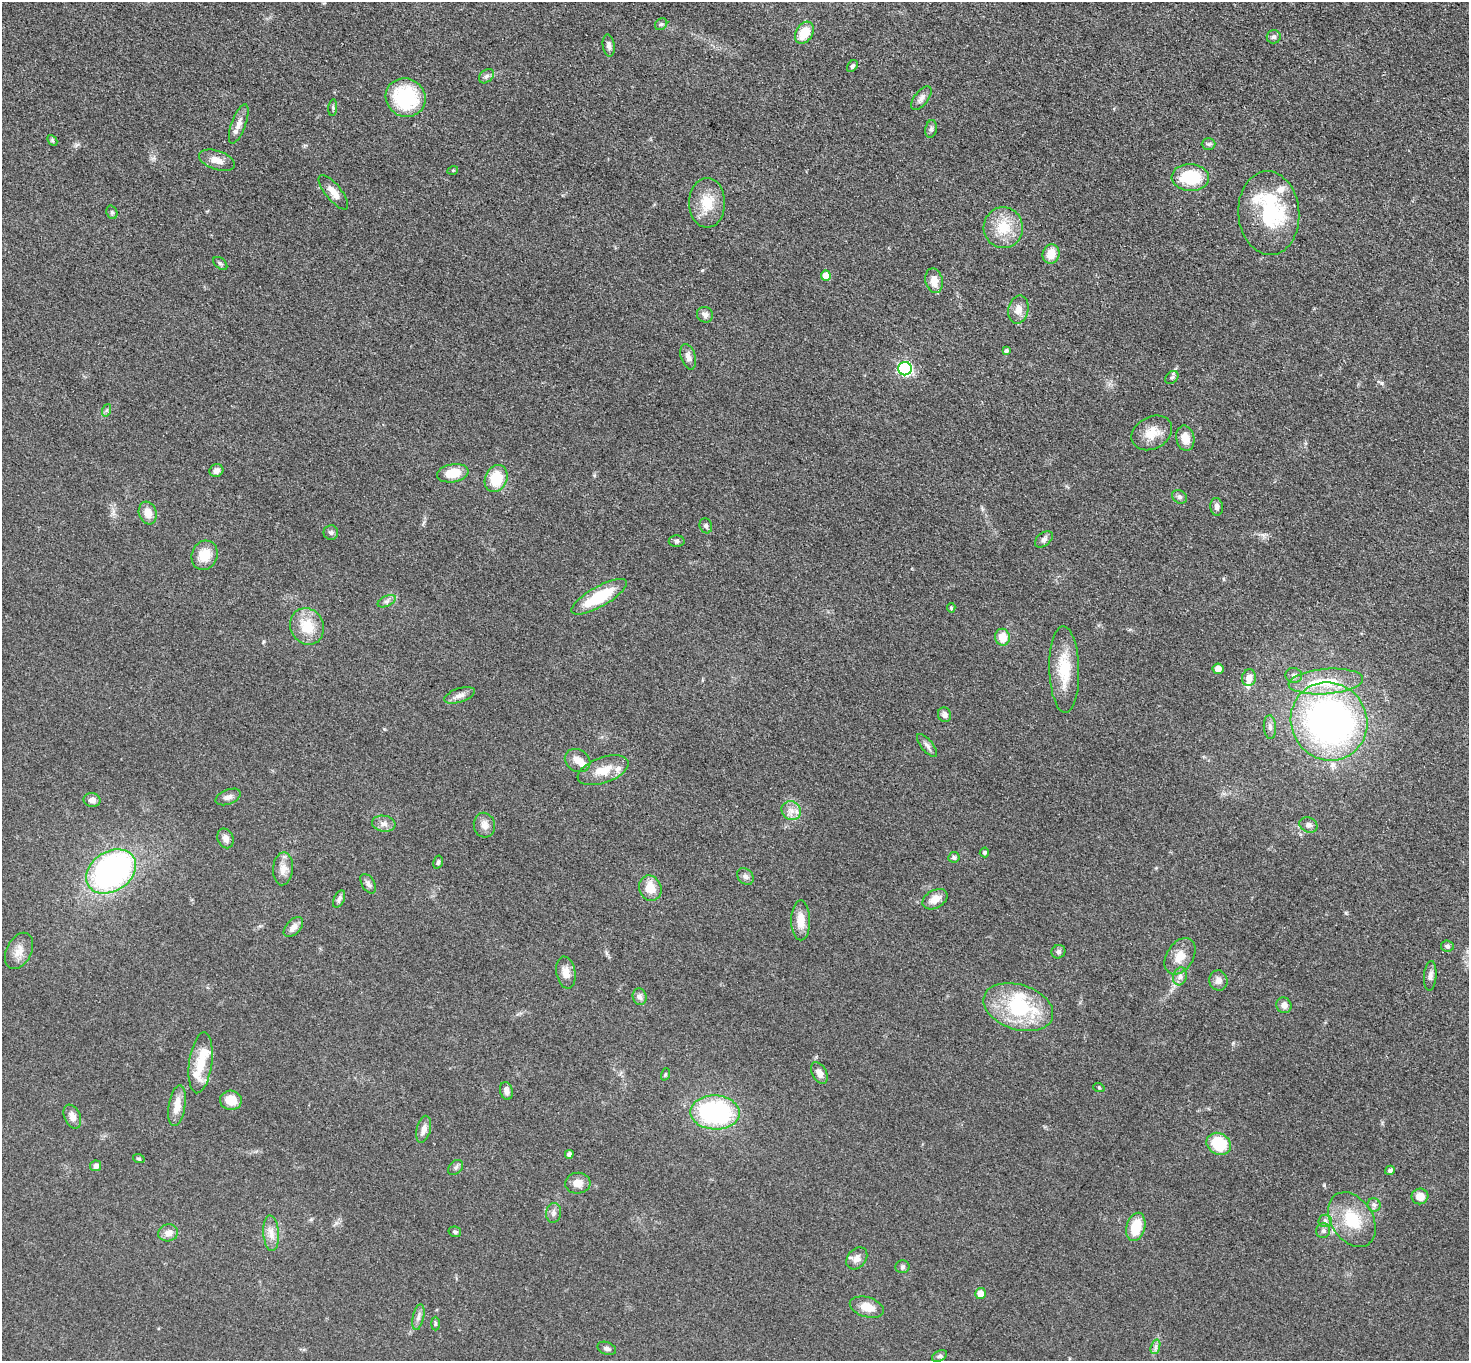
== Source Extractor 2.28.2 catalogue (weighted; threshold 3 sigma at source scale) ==
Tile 10 of 4 x 4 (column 2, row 3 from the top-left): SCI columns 1481-2947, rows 1519-2877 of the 5891 x 5895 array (HDU 1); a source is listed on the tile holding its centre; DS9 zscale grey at full resolution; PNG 1471 x 1363 px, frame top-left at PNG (2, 2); each listed source drawn as its Kron ellipse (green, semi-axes under 4 px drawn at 4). Nothing masked; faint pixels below the display range render black.
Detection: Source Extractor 2.28.2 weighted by HDU 2 'WHT'; one run over the whole footprint, this tile lists its part. Background 0.0481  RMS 0.0052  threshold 0.0233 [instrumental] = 3 sigma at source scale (4.5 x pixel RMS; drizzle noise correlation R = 1.50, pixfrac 1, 0.05/0.05 arcsec/px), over >= 5 px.
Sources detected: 140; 2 inside a brighter object's white glare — neither listed nor drawn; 10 inside a brighter listed object's ellipse — not listed separately; the other 128 listed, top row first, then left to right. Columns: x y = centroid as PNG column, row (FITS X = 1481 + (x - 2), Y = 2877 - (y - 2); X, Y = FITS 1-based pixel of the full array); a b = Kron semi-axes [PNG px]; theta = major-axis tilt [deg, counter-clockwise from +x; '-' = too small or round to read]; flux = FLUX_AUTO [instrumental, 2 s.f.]
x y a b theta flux
661 24 7 5 41 0.96
804 33 12 8 59 9.2
1274 37 7 6 - 1.4
609 45 11 6 -82 2
852 66 6 4 51 1
486 76 8 6 40 1.5
406 98 20 19 - 37
921 98 14 7 53 2.8
333 108 8 3 85 0.8
239 124 21 7 70 4.1
931 129 9 5 80 1.4
52 140 6 4 -48 0.75
1208 144 7 5 1 1.1
217 160 18 9 -19 4.6
453 170 5 3 - 0.44
1190 177 19 13 -4 25
333 192 21 8 -51 5.1
707 203 25 18 90 13
112 212 7 5 -69 0.95
1269 213 42 30 -86 37
1003 228 20 19 - 15
1051 254 10 8 75 7
220 263 8 5 -40 1
826 275 5 5 - 6.4
934 281 12 8 -78 6.2
1018 310 14 10 78 4.7
705 315 8 7 - 2.6
1006 351 4 4 - 1.3
688 357 13 7 -72 2.9
905 369 7 6 - 95
1172 378 7 5 46 1.1
107 410 6 4 71 0.95
1152 433 21 16 29 8.9
1185 438 12 9 -78 6.1
216 471 7 6 - 2.6
453 473 16 9 10 10
496 478 14 11 66 17
1180 497 8 6 -32 1.3
1217 507 9 6 -83 2
148 513 12 8 -72 5.5
706 526 8 6 -70 1.5
331 533 7 7 - 1.4
1044 539 10 6 39 1.8
677 541 8 6 0 1.1
204 555 15 13 65 9.5
599 597 31 10 29 23
387 601 9 5 27 1.6
951 608 5 4 - 0.67
307 626 18 16 -64 13
1002 637 8 7 - 7.5
1218 669 5 5 - 4.5
1064 670 43 15 -88 18
1294 675 8 7 - 1.8
1249 678 8 7 - 4.3
1326 681 37 12 5 17
460 695 16 7 18 3.1
945 715 7 6 - 2.3
1329 721 40 38 -58 200
1270 727 12 6 -86 2
927 745 14 5 -49 2.1
578 761 13 11 -32 4.7
603 770 27 12 20 10
228 797 13 7 22 2.4
92 800 8 7 - 2.9
791 811 10 9 - 4
384 824 12 8 -8 3
484 825 12 10 -77 3.7
1308 825 9 7 -23 2
225 838 10 8 -66 2.9
984 852 5 5 - 0.75
954 857 5 5 - 1.1
438 862 7 4 74 1
283 869 16 10 85 4.7
111 871 27 20 32 150
745 876 9 7 -44 1.8
368 884 11 6 -59 1.8
650 888 13 11 -67 9.1
339 899 9 5 65 1.7
935 899 13 9 30 5.2
801 920 20 9 -90 7.4
293 927 12 7 46 3.4
1447 946 6 5 - 1.2
19 951 19 12 63 5.6
1058 952 7 6 - 1.4
1180 956 20 13 57 7.4
566 972 16 9 -79 4.8
1180 976 9 6 75 2.1
1430 976 15 6 86 2.4
1218 980 10 9 - 3
640 997 8 7 - 2
1284 1005 8 7 - 3.1
1018 1007 36 22 -18 43
201 1063 30 11 82 13
819 1073 12 7 -62 3.9
665 1074 6 4 71 0.7
1099 1088 6 3 -20 0.58
506 1091 9 6 -78 2.3
231 1100 11 9 -4 8.2
177 1106 20 8 81 6.9
715 1112 24 17 -3 73
72 1117 12 8 -66 3.3
424 1129 14 7 76 3.2
1219 1144 12 10 -30 19
569 1154 4 4 - 1.6
139 1159 6 3 -19 0.61
96 1166 5 5 - 2.4
456 1167 9 6 45 1.4
1390 1170 5 4 - 1.4
578 1183 12 10 6 5
1420 1196 8 8 - 5.4
1374 1205 6 6 - 1.5
553 1213 10 7 81 2
1352 1220 29 21 -57 21
1325 1221 6 6 - 1.4
1136 1227 14 9 74 14
1323 1231 7 7 - 1.5
455 1232 6 5 - 1.1
168 1233 10 8 12 3.6
271 1233 18 8 -85 4.8
857 1258 12 9 51 3.6
902 1267 7 6 - 1.2
980 1293 5 5 - 5.7
867 1307 18 10 -16 7.7
418 1317 13 5 78 2.2
435 1324 7 3 90 0.68
1155 1347 7 4 71 1.5
607 1348 9 6 -21 1.6
939 1356 8 5 26 1.1
Unlisted compact peaks at least as high as the median listed source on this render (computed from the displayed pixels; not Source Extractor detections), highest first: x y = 1324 1185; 1381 383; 384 729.